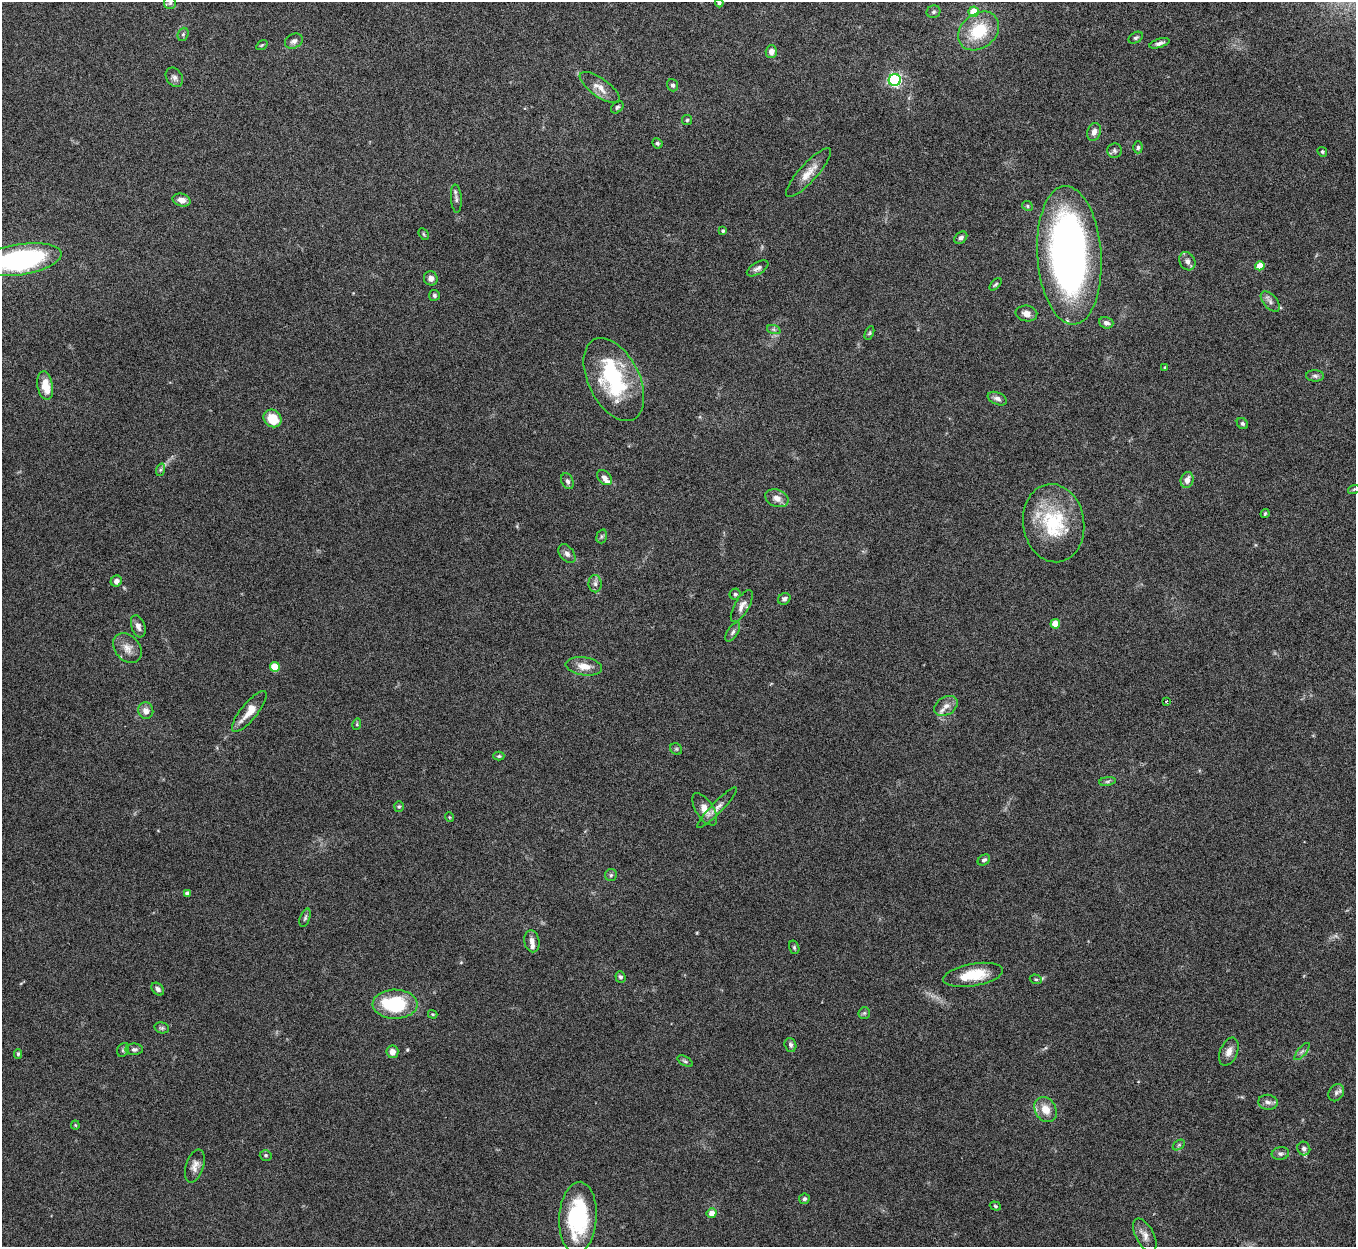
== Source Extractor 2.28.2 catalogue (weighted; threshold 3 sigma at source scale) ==
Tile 10 of 4 x 4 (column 2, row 3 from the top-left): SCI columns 1356-2709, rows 1395-2639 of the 5422 x 5403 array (HDU 1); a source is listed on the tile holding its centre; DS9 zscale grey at full resolution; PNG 1358 x 1249 px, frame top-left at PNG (2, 2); each listed source drawn as its Kron ellipse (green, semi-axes under 4 px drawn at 4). Nothing masked; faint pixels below the display range render black.
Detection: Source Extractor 2.28.2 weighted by HDU 2 'WHT'; one run over the whole footprint, this tile lists its part. Background 0.145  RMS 0.0057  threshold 0.0235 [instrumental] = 3 sigma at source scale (4.09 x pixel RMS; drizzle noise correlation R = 1.36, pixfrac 0.8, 0.05/0.05 arcsec/px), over >= 5 px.
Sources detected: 123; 2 inside a brighter object's white glare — neither listed nor drawn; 3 inside a brighter listed object's ellipse — not listed separately; the other 118 listed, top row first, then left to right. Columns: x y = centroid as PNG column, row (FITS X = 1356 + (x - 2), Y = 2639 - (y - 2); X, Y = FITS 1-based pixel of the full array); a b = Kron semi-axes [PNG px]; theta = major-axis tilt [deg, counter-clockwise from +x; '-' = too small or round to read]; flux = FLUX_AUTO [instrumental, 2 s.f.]
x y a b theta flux
170 3 6 6 - 1.2
719 3 4 4 - 1.2
934 12 7 6 - 1.1
974 12 5 5 - 12
979 31 22 17 38 23
183 34 7 5 68 0.99
1136 38 8 5 30 1.1
294 41 9 7 28 2.2
1159 43 10 4 18 1.7
262 45 6 4 35 0.59
771 52 6 5 - 3.3
174 77 10 7 -59 2
895 80 6 6 - 99
673 85 6 5 - 1.3
600 87 23 9 -36 5.8
617 107 7 5 45 1.1
687 120 5 5 - 0.85
1094 132 9 6 74 2.7
657 143 5 5 - 1
1138 147 6 4 90 1
1114 151 7 7 - 1.3
1322 152 5 4 - 0.69
809 172 32 9 48 7.3
456 199 14 5 -86 1.9
182 200 9 6 -15 3.6
1027 206 5 4 - 0.8
723 231 4 4 - 0.85
424 234 6 4 -59 0.68
961 238 7 5 40 1.4
1069 255 69 32 -86 280
20 260 42 15 9 100
1187 261 9 7 -61 2.5
1260 266 5 4 - 9.3
758 268 12 6 30 1.9
431 278 7 7 - 2.7
996 284 7 4 47 0.87
434 295 5 5 - 1.1
1270 302 12 6 -49 2.3
1026 313 11 8 -8 3.2
1106 323 7 5 -18 2
774 330 7 4 -19 1.1
869 333 7 4 66 0.77
1165 367 4 3 - 0.55
1315 376 9 5 -1 1.4
614 380 44 25 -63 51
45 386 14 7 -80 9.7
997 399 10 6 -23 2.2
273 418 9 8 - 11
1242 423 6 5 - 1
160 470 6 4 71 0.93
604 478 8 6 -44 2.5
1187 480 8 6 73 3.7
567 481 8 6 -64 1.5
1354 489 6 3 19 0.59
777 498 12 8 -21 4
1265 514 5 3 - 0.61
1054 523 39 30 -81 38
602 536 7 5 73 0.98
567 554 10 7 -52 2.3
116 581 6 5 - 2.3
595 584 8 6 -89 1.9
735 594 5 5 - 0.98
784 599 6 5 - 1.4
742 606 18 7 60 3.6
1055 624 5 4 - 12
138 626 11 6 -70 2.7
733 632 11 5 56 1.6
127 648 16 12 -50 5.3
584 666 18 9 -8 6.6
275 667 5 4 - 15
1166 701 4 3 - 1.1
946 706 13 9 31 3.9
146 711 8 7 - 3.4
249 711 25 8 51 8.5
357 724 6 3 73 0.66
676 749 6 5 - 0.92
499 756 5 4 - 0.72
1107 781 8 4 9 0.98
399 806 5 5 - 0.73
717 808 27 5 46 3.6
705 809 18 9 -57 5.2
449 817 5 3 - 0.45
984 860 7 5 33 1.5
611 875 6 6 - 1.1
187 893 4 4 - 2.2
305 918 9 5 70 1.1
532 941 11 7 -79 2.8
794 947 7 5 -75 0.97
973 975 30 11 10 16
620 977 6 5 - 1.2
1036 979 6 4 -20 0.92
158 989 7 5 -47 1.5
395 1004 22 14 -1 38
864 1013 6 6 - 0.92
433 1014 5 3 - 0.54
162 1028 7 5 -14 1.1
790 1045 7 6 - 1.4
134 1049 8 6 -1 1.6
123 1050 7 5 63 1
392 1052 6 6 - 3.5
1229 1052 15 8 67 3.9
1302 1052 11 3 50 1.1
18 1054 5 4 - 0.72
685 1061 8 4 -30 0.99
1336 1093 9 7 56 1.9
1268 1102 9 7 -7 2.4
1045 1109 13 10 -59 7.3
75 1125 4 4 - 0.53
1179 1145 7 4 35 0.83
1304 1149 7 6 - 1.6
1280 1154 9 6 9 1.5
266 1155 6 5 - 0.94
195 1166 17 9 72 3.8
804 1199 5 5 - 1.1
995 1206 6 4 -18 0.8
712 1213 5 5 - 4.8
578 1217 36 18 87 50
1145 1235 18 9 -62 3.8
Isophote crosses this tile's border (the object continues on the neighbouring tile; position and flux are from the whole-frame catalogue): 2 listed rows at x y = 719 3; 20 260